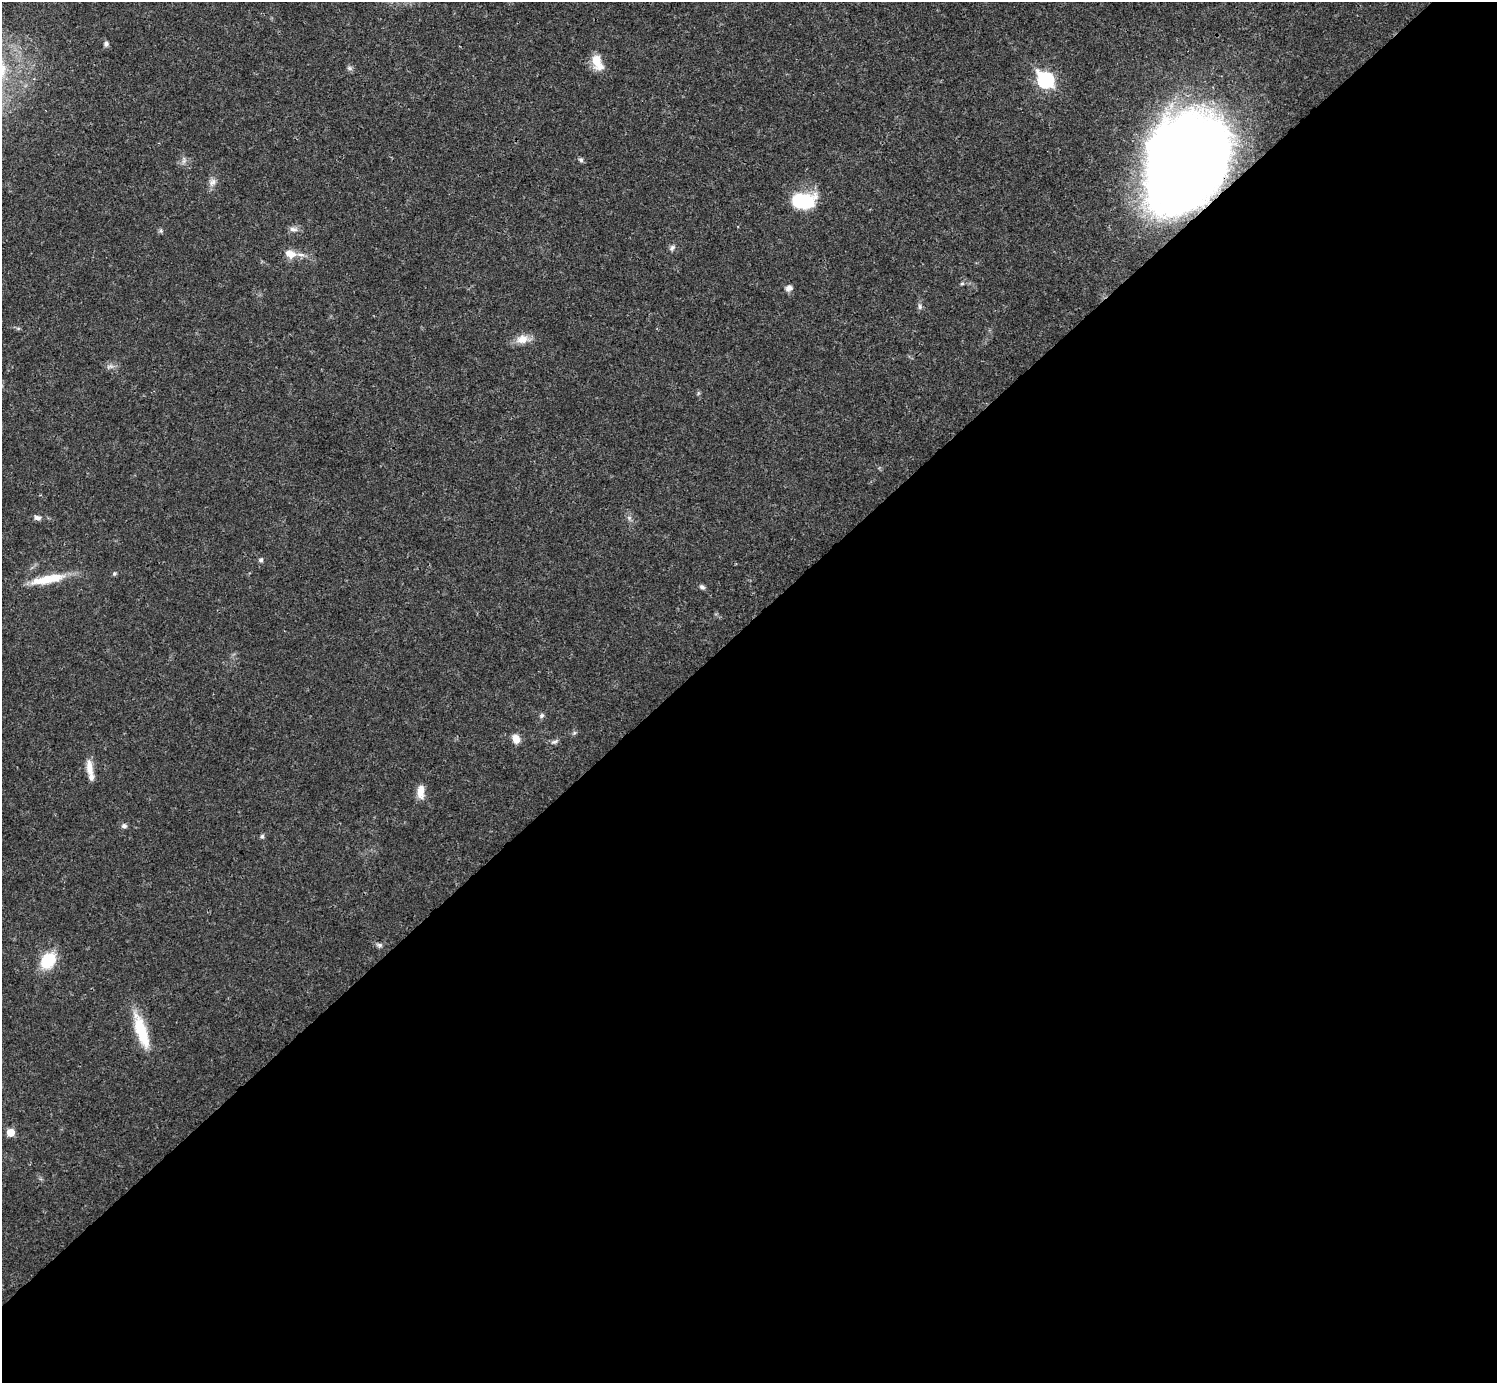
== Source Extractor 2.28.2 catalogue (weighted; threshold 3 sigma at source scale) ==
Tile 15 of 4 x 4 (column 3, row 4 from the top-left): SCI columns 2990-4484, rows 158-1538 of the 5981 x 5981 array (HDU 1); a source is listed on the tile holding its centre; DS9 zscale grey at full resolution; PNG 1499 x 1385 px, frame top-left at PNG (2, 2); no overlay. Shown black and unused: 55% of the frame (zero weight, under 3 of 4 exposures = <1% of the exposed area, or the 3 px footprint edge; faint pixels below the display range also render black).
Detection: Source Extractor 2.28.2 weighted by HDU 2 'WHT'; one run over the whole footprint, this tile lists its part. Background 0.0211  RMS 0.0023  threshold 0.0102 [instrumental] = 3 sigma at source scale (4.5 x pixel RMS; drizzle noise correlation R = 1.50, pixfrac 1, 0.05/0.05 arcsec/px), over >= 5 px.
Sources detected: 38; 4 inside a brighter listed object's ellipse — not listed separately; the other 34 listed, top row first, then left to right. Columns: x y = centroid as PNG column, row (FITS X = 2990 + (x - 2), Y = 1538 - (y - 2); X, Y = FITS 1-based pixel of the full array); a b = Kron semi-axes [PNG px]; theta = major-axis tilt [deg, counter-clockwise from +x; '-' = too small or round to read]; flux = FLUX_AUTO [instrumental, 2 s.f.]
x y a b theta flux
106 44 7 6 - 0.58
597 62 22 11 -69 3.8
350 68 8 6 -22 0.55
1045 80 8 7 - 45
184 160 11 4 77 0.67
581 160 6 6 - 0.49
1187 161 80 60 59 320
212 182 12 8 44 1.3
802 201 18 11 -1 19
293 229 13 5 -10 0.92
161 231 6 4 -72 0.36
672 248 9 6 53 0.65
290 254 15 10 -19 2.7
962 284 6 4 1 0.32
789 288 9 7 22 0.99
920 307 8 5 -84 0.59
522 339 17 11 15 2.6
38 518 9 6 3 0.92
261 560 6 5 - 0.59
114 573 6 5 - 0.36
55 578 28 13 5 5.2
702 587 8 5 -42 0.61
542 716 6 6 - 0.52
574 733 6 4 44 0.37
516 739 10 7 -70 2.2
555 741 12 4 12 0.61
89 768 21 8 -83 2.7
421 792 16 8 89 2.5
124 826 7 6 - 0.63
262 836 6 5 - 0.47
380 945 7 6 - 0.55
48 961 15 12 52 9.7
141 1031 44 12 -72 9.1
10 1132 6 5 - 3.8
Overlapping masked pixels (flux is a lower limit): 1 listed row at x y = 1187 161